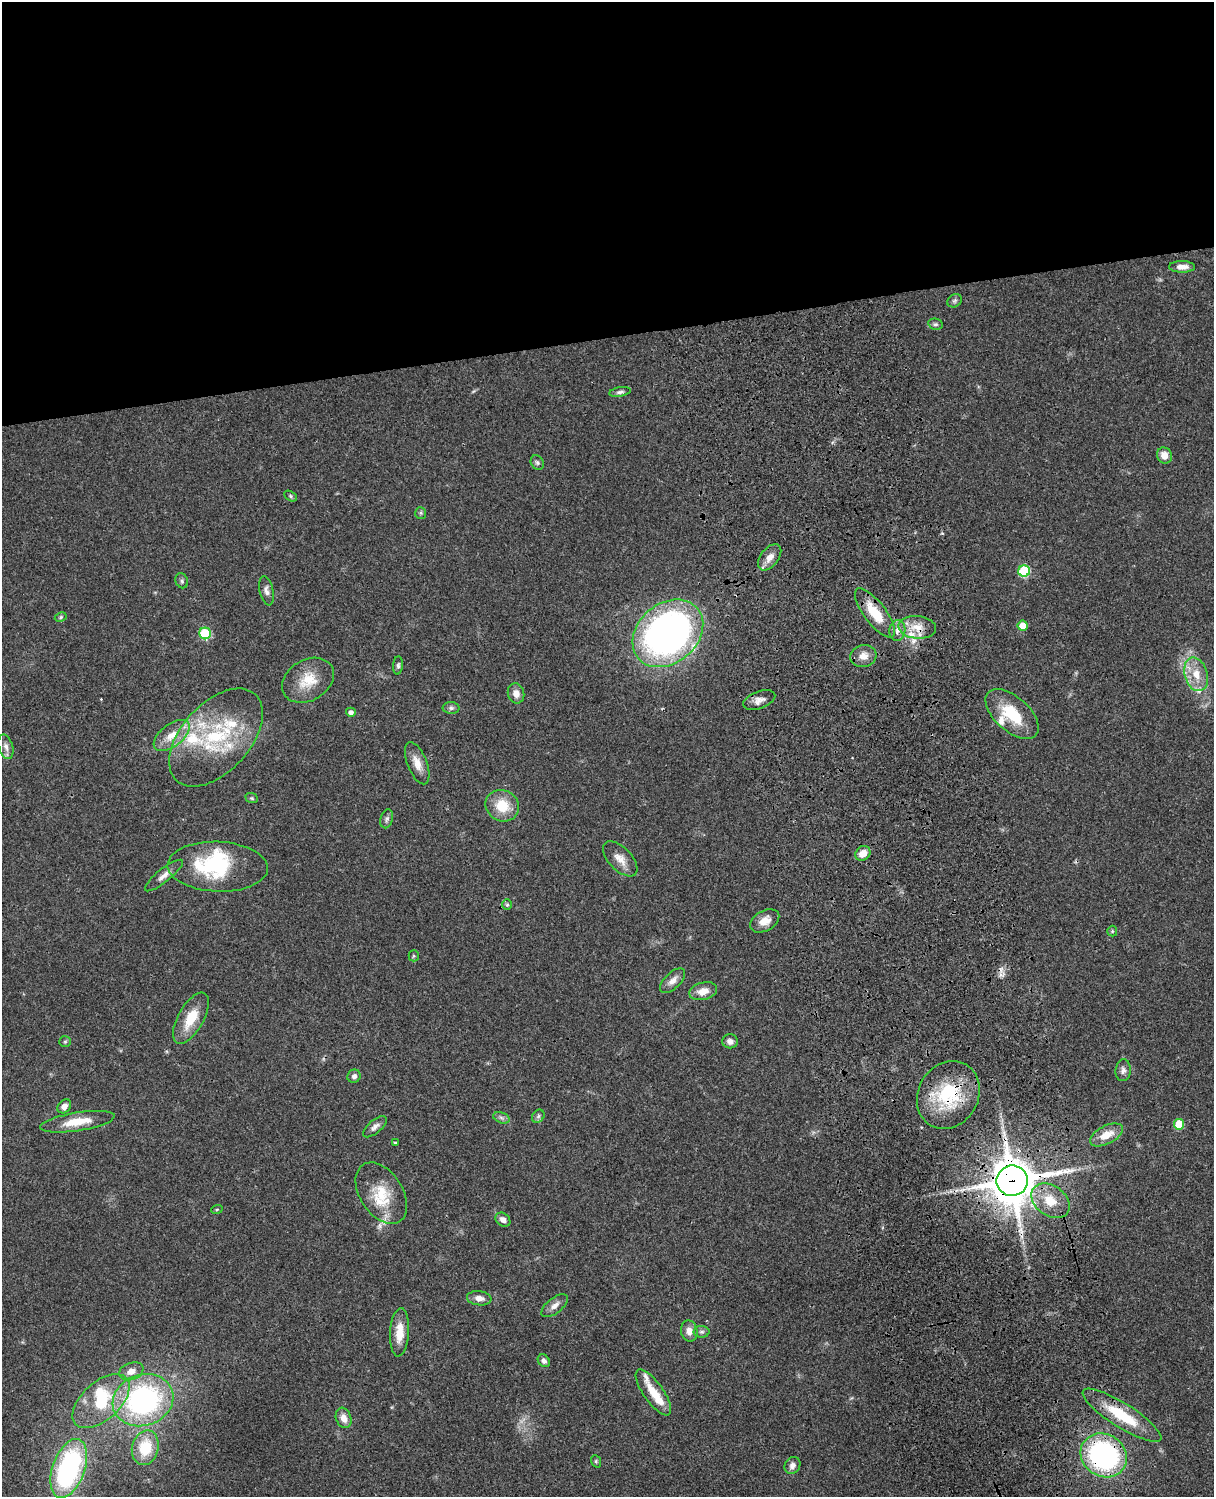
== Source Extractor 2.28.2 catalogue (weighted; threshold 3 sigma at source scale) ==
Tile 2 of 4 x 3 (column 2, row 1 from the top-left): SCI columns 1333-2544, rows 3268-4762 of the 5086 x 4926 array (HDU 1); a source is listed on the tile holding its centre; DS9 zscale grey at full resolution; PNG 1216 x 1499 px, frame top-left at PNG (2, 2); each listed source drawn as its Kron ellipse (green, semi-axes under 4 px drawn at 4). Shown black and unused: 23% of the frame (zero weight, under 3 of 4 exposures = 6% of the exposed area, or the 3 px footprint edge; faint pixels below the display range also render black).
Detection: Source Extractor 2.28.2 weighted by HDU 2 'WHT'; one run over the whole footprint, this tile lists its part. Background 0.0781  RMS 0.0059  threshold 0.0264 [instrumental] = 3 sigma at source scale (4.5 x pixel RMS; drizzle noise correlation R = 1.50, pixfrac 1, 0.05/0.05 arcsec/px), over >= 5 px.
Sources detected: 97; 1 too faint to see at this stretch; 2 inside a brighter object's white glare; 2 cosmic-ray / hot-pixel residue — neither listed nor drawn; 11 inside a brighter listed object's ellipse — not listed separately; the other 81 listed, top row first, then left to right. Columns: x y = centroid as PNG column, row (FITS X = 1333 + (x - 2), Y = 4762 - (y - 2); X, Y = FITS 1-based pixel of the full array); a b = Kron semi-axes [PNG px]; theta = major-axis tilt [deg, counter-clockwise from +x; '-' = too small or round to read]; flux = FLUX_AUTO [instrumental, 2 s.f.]
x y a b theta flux
1182 267 13 6 -1 4.2
954 301 8 6 33 1.4
935 324 7 5 -12 1.3
620 392 11 4 10 1.6
1164 455 8 7 - 5.4
537 462 8 6 -57 1.4
291 496 7 4 -29 0.96
421 513 6 5 - 0.99
770 557 15 9 52 5.2
1024 571 6 5 - 45
182 581 7 6 - 1.4
266 591 15 7 -78 2.9
875 613 30 10 -52 18
61 617 6 4 28 0.92
1023 626 5 5 - 8.6
917 627 19 11 -5 9.3
897 630 10 8 79 3.3
205 633 6 6 - 35
668 633 39 29 40 250
863 656 13 11 15 5.9
398 665 9 5 85 1.3
1196 674 17 11 -74 9.8
308 680 28 20 31 15
516 693 10 8 -75 4.1
759 700 17 8 20 4.2
451 708 8 6 0 1.6
351 712 5 4 - 2.3
1012 714 32 17 -42 23
172 735 21 11 37 10
216 738 58 34 48 60
6 747 13 7 -74 3
417 763 22 10 -68 6.7
252 798 6 5 - 0.93
502 806 17 15 -31 15
387 819 9 6 74 1.6
863 853 8 7 - 6.3
620 859 22 11 -46 6.5
218 867 50 25 -3 50
164 875 24 6 39 4.4
507 905 5 5 - 0.86
765 921 16 10 30 6.6
1112 931 5 5 - 0.79
414 956 5 5 - 0.72
672 981 16 8 44 4.3
703 991 14 8 15 6.4
191 1018 28 13 60 15
730 1041 8 7 - 2.8
65 1042 6 5 - 0.85
1123 1070 11 7 85 2.3
354 1076 7 6 - 2
948 1095 35 30 59 41
64 1106 8 6 45 3.3
538 1116 7 5 47 1.3
501 1118 8 5 -20 1.7
77 1122 38 9 9 13
1179 1124 5 5 - 19
375 1127 14 6 40 2.6
1106 1135 18 9 27 9.3
395 1143 4 3 - 0.69
1012 1181 15 15 - 2100
381 1193 34 21 -57 20
1050 1201 21 15 -36 14
217 1209 6 3 19 0.63
503 1220 8 6 -39 3.3
479 1298 12 7 -6 4
555 1306 16 7 39 3.7
689 1331 10 8 -78 4.6
400 1332 24 9 86 9.4
702 1332 8 6 1 1.4
544 1361 7 5 -49 2.1
131 1371 12 8 21 4.4
653 1392 27 10 -55 12
143 1400 31 25 19 120
101 1401 34 19 42 27
1122 1415 46 12 -32 27
344 1418 10 7 -72 5.1
145 1448 17 13 76 20
1104 1455 24 21 -34 110
596 1461 6 5 - 0.9
792 1465 9 7 56 2.7
69 1468 31 16 70 100
Overlapping masked pixels (flux is a lower limit): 6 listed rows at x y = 875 613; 917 627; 948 1095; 1012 1181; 1122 1415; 1104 1455